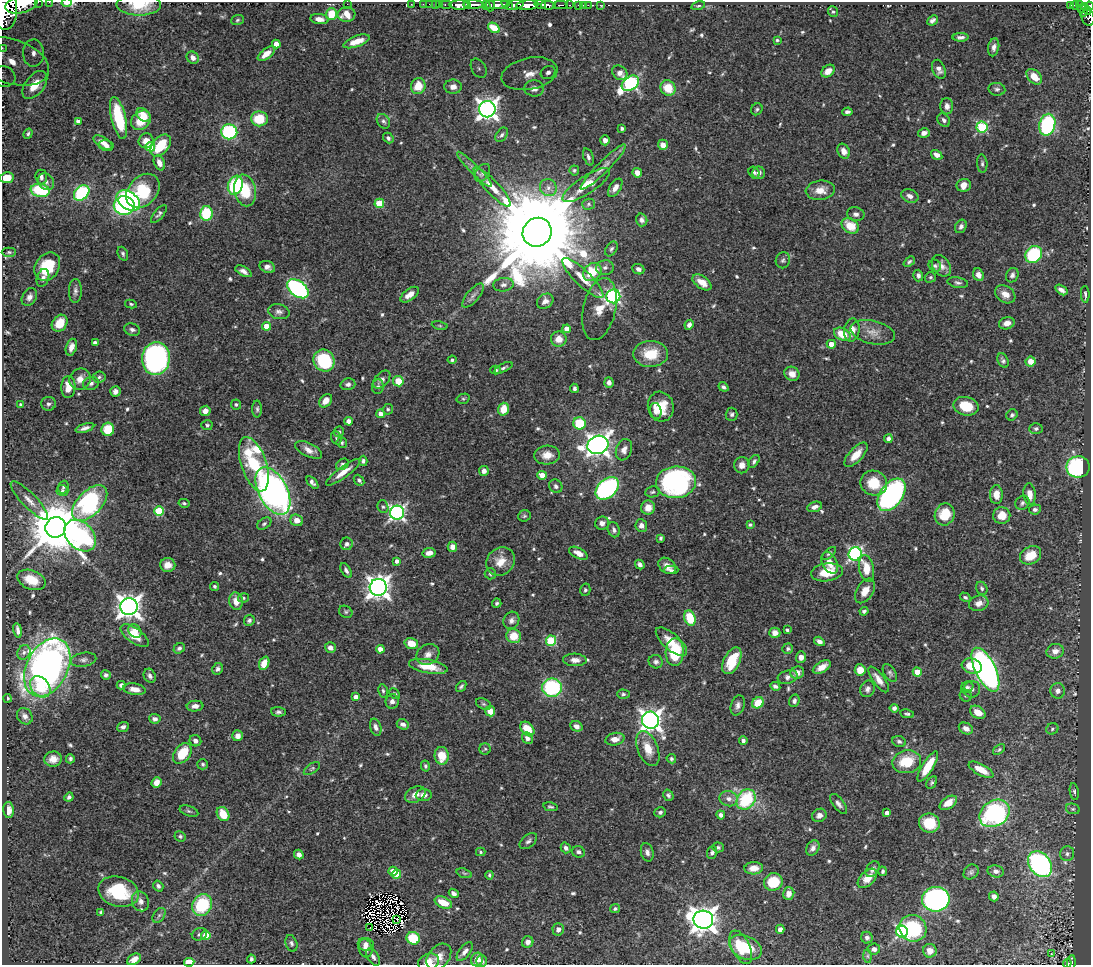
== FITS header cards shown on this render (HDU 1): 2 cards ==
NAXIS1  =                 1089
NAXIS2  =                  963

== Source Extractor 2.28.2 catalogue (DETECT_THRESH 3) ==
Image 1089 x 963 px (HDU 1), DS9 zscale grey, 1 PNG px = 1 image px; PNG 1093 x 967 px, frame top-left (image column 1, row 963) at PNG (2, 2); each listed source drawn as its Kron ellipse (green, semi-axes under 4 px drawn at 4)
Background 0.615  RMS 0.014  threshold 0.0426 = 3 sigma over >= 5 px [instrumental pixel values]
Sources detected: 631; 4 with non-positive FLUX_AUTO (blend fragments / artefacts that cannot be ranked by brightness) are neither listed nor drawn; of the other 627, the 500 brightest by FLUX_AUTO listed and drawn (127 fainter detections omitted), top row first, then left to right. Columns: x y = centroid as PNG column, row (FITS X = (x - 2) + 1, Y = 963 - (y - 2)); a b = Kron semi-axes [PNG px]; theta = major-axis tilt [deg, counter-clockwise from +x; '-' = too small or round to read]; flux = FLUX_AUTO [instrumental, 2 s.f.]
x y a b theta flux
38 2 2 2 - 36
49 2 2 2 - 8.5
67 2 5 2 - 7.2
21 4 17 9 15 2500
347 4 2 2 - 85
411 4 2 2 - 14
423 4 2 2 - 10
429 4 2 2 - 10
436 4 3 2 - 25
440 4 3 2 - 22
446 4 6 3 0 52
540 4 6 3 -11 390
139 5 22 10 -1 31
459 5 9 4 -2 1200
473 5 10 3 -1 980
486 5 4 3 - 110
490 5 6 4 84 150
497 5 13 4 3 640
507 5 6 3 -33 430
515 5 9 5 14 550
527 5 11 5 4 2000
548 5 7 4 -2 730
561 5 7 2 0 150
569 5 3 2 - 59
579 5 3 3 - 37
583 5 2 2 - 9
588 5 2 2 - 9.8
600 5 3 2 - 9.2
1075 5 4 3 - 130
1080 5 3 2 - 59
467 6 3 3 - 250
698 6 7 4 14 1.6
1070 6 4 3 - 100
1084 6 4 3 - 69
1089 6 4 3 - 180
1081 8 3 3 - 60
5 10 20 12 -89 4700
1088 10 4 4 - 77
833 12 5 5 - 1.6
1083 13 3 3 - 33
331 14 6 5 - 22
346 14 9 7 9 11
1088 17 8 6 -71 290
319 19 9 5 -8 5.7
237 20 6 5 - 1.7
932 20 6 4 42 3
494 28 6 4 -33 9.9
961 37 8 4 2 3.3
777 40 4 3 - 1.6
356 41 14 5 19 13
276 44 4 4 - 10
994 47 9 5 80 4
2 48 2 2 - 8.3
33 53 13 10 88 13
266 54 10 5 38 9.4
193 58 7 5 -46 6.1
11 61 39 22 -18 56
479 68 10 7 -59 4.7
939 69 10 6 -68 5.5
828 71 7 5 39 8.6
548 72 7 6 - 4.9
620 73 8 6 -38 5.7
530 74 28 16 12 29
4 77 11 10 - 6.8
1034 77 9 6 -46 13
630 83 9 6 35 210
35 85 16 9 52 31
418 86 8 7 - 16
453 87 9 7 0 7.3
534 88 10 8 -5 8.5
668 88 8 7 - 21
997 89 8 6 -9 2.7
947 106 8 6 -89 5.1
487 109 8 8 - 590
757 109 6 5 - 1.9
847 112 5 3 - 2.9
143 115 8 5 -48 11
119 118 21 7 -77 51
259 119 8 7 - 30
141 120 11 8 44 21
944 120 7 5 -50 3
78 121 4 3 - 3.1
383 121 8 6 -54 3
1047 125 11 8 77 110
982 127 5 5 - 97
622 128 3 3 - 2.6
229 132 8 7 - 99
924 133 6 4 14 5.4
28 134 5 4 - 1.8
502 135 8 5 56 2.5
388 138 6 4 -51 2.7
605 140 5 5 - 4.6
146 141 7 7 - 8.5
103 142 10 5 -32 7.1
106 145 7 5 -13 4.6
161 145 13 8 48 34
663 145 5 5 - 7.2
150 147 5 4 - 32
844 151 8 6 -62 7.5
937 155 6 4 -33 5.1
588 157 9 5 -71 3
159 163 8 5 -66 6.7
982 164 9 5 -86 2.5
603 167 31 5 45 9.6
475 169 24 4 -45 6.1
574 170 5 5 - 1.8
754 172 6 5 - 1.8
482 173 10 6 54 3.6
637 173 5 4 - 7.6
759 173 6 6 - 5.2
41 177 7 6 - 3.3
7 178 7 5 10 17
46 182 9 7 -53 4.4
235 185 10 7 69 73
586 185 28 9 33 20
964 185 7 6 - 10
492 187 26 7 -46 13
548 188 9 8 - 5.6
615 188 10 5 58 6
40 190 9 6 -9 60
245 190 16 10 -78 36
820 190 15 9 7 12
143 191 19 14 47 65
82 193 9 6 46 93
910 196 9 6 -22 5.3
128 201 13 8 -35 180
379 203 5 4 - 33
588 204 6 5 - 2
124 206 10 9 - 100
206 213 7 6 - 51
159 214 11 4 50 2.4
856 214 9 7 -12 3.9
642 220 6 5 - 3.4
850 226 9 7 -34 21
961 226 7 5 61 3.3
537 232 15 14 - 33000
611 249 8 5 57 2.3
9 252 7 4 0 1.7
123 254 7 5 -67 2
1034 254 9 7 47 75
783 260 8 7 - 2.6
909 262 6 4 40 1.8
935 266 6 5 - 2.3
941 266 12 8 -54 6.3
47 267 15 12 56 33
267 267 8 5 -20 4.4
605 268 9 7 4 3.9
638 269 6 5 - 3
243 271 9 4 -28 4.7
592 272 10 8 43 27
918 275 6 5 - 3.3
978 275 6 5 - 6.4
1012 275 7 6 - 3.2
930 277 6 5 - 1.7
43 278 9 6 72 4
583 278 27 7 -44 15
702 282 11 6 -35 11
958 283 10 5 -10 2.8
503 285 10 7 6 4
298 289 12 7 -38 220
1061 290 7 4 -34 4.3
75 291 12 6 89 3.6
1005 294 11 8 -34 8.5
1085 294 8 3 -87 2
410 295 11 5 37 9.7
473 296 15 6 50 5.1
613 296 7 7 - 200
29 297 9 7 58 4.8
545 301 9 7 36 5
131 304 6 4 -11 1.7
599 309 31 16 77 21
279 312 11 7 -13 4.1
60 323 9 7 54 14
1007 323 8 6 17 6.5
440 325 8 4 -9 1.6
689 325 5 4 - 3.4
267 326 4 4 - 13
567 329 4 4 - 9.9
132 330 8 6 -20 3.1
852 330 12 7 81 10
873 332 23 11 -13 12
842 334 9 6 -25 21
559 339 8 7 - 9.8
95 342 4 3 - 2.2
831 344 4 4 - 8.1
71 347 8 5 73 6.2
651 354 17 13 1 28
156 359 16 13 85 310
452 360 4 4 - 2
324 361 11 10 - 74
1003 361 8 5 -65 2.5
1031 361 5 5 - 10
504 368 10 4 25 2.1
496 370 5 4 - 1.7
792 374 8 7 - 6.6
99 377 6 5 - 2.2
80 379 11 10 - 8.4
382 380 10 6 49 4.4
398 381 5 5 - 18
91 383 8 6 15 3.4
609 383 5 4 - 4.1
348 384 7 6 - 3
378 386 7 5 84 2.2
68 387 11 7 87 15
723 387 5 4 - 2.6
574 388 4 3 - 2.6
115 391 5 5 - 4.1
463 399 7 5 15 1.6
326 401 7 5 48 8.5
48 404 7 6 - 2.7
236 404 5 5 - 1.7
21 405 4 3 - 2.9
966 406 13 9 -13 26
661 407 15 13 -75 23
257 409 8 5 -90 2.2
388 409 5 5 - 1.8
503 409 6 5 - 14
205 411 5 5 - 5.6
656 411 8 5 -77 5.8
380 414 4 4 - 5.8
732 414 7 6 - 2.5
1012 415 6 5 - 2.4
349 421 4 4 - 6.3
579 423 6 6 - 41
207 425 6 5 - 1.8
85 428 10 4 18 4.2
108 429 6 6 - 26
1036 429 6 5 - 2.3
339 432 5 5 - 2.3
336 438 7 5 -70 1.6
888 439 4 4 - 4.2
342 443 5 5 - 1.7
598 445 11 9 19 670
309 450 14 6 -26 7.1
624 450 11 7 70 6
547 455 13 9 5 10
856 455 15 7 47 14
363 461 5 4 - 2.2
754 461 7 4 53 2.4
254 464 28 12 -71 85
342 464 7 5 33 2.8
742 465 8 7 - 5.9
1078 467 11 10 - 110
484 471 5 5 - 4.9
343 472 21 5 37 11
542 475 4 4 - 13
359 480 6 4 -49 2.4
312 482 7 4 -47 3.3
676 482 20 16 5 190
874 483 13 12 - 26
556 486 7 6 - 2.9
63 487 6 5 - 1.9
607 488 13 9 41 140
62 490 6 5 - 1.8
273 491 26 14 -62 570
652 492 7 5 10 1.9
1030 494 11 6 -84 10
891 495 18 11 54 200
996 495 9 6 -89 11
29 501 26 7 -46 10
90 503 22 12 46 180
184 503 5 4 - 1.7
1022 503 7 6 - 2.6
383 507 6 5 - 1.9
814 507 8 5 18 4.8
648 508 7 7 - 8.5
1035 509 6 5 - 2.9
159 511 5 5 - 51
397 513 7 7 - 290
945 514 11 10 - 24
524 516 6 5 - 1.7
1002 516 8 8 - 16
297 520 6 5 - 8.1
602 523 7 6 - 4.2
264 524 8 5 33 2.1
641 525 6 5 - 4.7
750 525 4 3 - 1.7
56 527 10 10 - 6200
614 530 8 6 -67 3.4
80 536 18 13 -44 250
661 538 4 3 - 1.8
347 544 6 6 - 3.4
452 547 5 4 - 6
429 553 7 5 10 6.1
578 553 10 5 -26 7.1
829 553 8 4 42 2.1
855 554 7 6 - 200
1031 555 11 8 29 19
397 561 4 4 - 4.1
500 561 15 13 44 14
830 563 11 7 -62 11
640 564 5 4 - 3.5
168 565 7 7 - 8.4
667 566 9 7 -36 7.1
866 568 13 7 -79 17
346 570 8 4 -60 2.8
671 570 7 3 1 2.3
827 572 16 9 8 22
490 574 5 5 - 1.9
31 580 15 9 -22 19
214 586 5 4 - 1.9
378 587 8 8 - 810
982 588 7 5 -62 2.3
585 590 6 5 - 2.1
865 591 13 8 58 9.7
965 597 6 4 -31 2
243 598 5 4 - 1.7
236 601 9 7 -82 8.7
497 603 5 4 - 1.9
979 603 10 7 16 7.9
129 607 8 8 - 870
864 611 4 4 - 2.2
346 612 7 5 -31 1.8
690 618 8 5 -71 31
249 620 6 5 - 2.2
511 620 9 7 64 4.4
18 630 7 3 -81 3.1
787 630 3 3 - 2
135 631 7 6 - 6.9
775 633 5 5 - 5.5
135 636 16 7 -35 19
514 636 7 7 - 19
551 641 5 5 - 63
819 641 6 4 -33 4.3
671 642 19 8 -41 16
411 643 7 5 -16 14
179 648 6 5 - 2.5
330 648 5 5 - 4
380 649 4 4 - 7.9
788 649 5 5 - 2.4
1055 651 9 7 16 6.6
24 652 7 6 - 3.2
675 652 14 9 87 53
428 654 12 10 30 6.3
801 657 6 5 - 5.4
83 660 13 7 9 4
575 660 12 6 -2 5.9
732 661 14 8 63 34
656 662 7 6 - 2.9
264 663 7 5 67 12
428 666 19 7 -11 23
972 666 10 7 -17 22
47 667 31 20 63 550
822 667 10 5 29 9
218 669 6 5 - 2.9
860 670 5 5 - 13
985 670 24 10 -64 410
917 672 4 4 - 19
797 673 7 6 - 6.6
890 673 10 5 -56 2.6
106 675 5 4 - 2.7
150 676 7 5 -62 3.3
788 677 10 6 16 4.2
879 679 15 5 -54 8.6
121 685 4 4 - 3
461 686 6 3 50 1.9
775 686 5 4 - 2.8
40 687 12 9 -48 23
967 687 6 5 - 2.4
552 688 10 9 - 98
134 689 11 5 -8 9
867 689 8 7 - 4.1
972 689 8 8 - 4.7
383 691 7 4 -79 1.8
1058 691 7 7 - 4.3
395 694 6 4 -47 2
623 694 6 4 0 1.9
966 696 6 5 - 1.8
356 697 4 4 - 6.7
8 698 4 4 - 1.8
392 701 7 6 - 4.4
794 701 6 5 - 3.1
758 703 6 5 - 22
484 704 8 5 -26 2.1
738 705 10 6 72 4.1
195 706 8 5 6 5.5
894 708 4 4 - 3.3
490 711 5 5 - 11
278 712 7 5 -3 2.5
978 712 8 6 -31 11
907 714 7 4 -10 1.9
25 716 9 7 -51 4.5
155 719 5 5 - 4
650 720 9 8 - 650
403 724 6 5 - 3.5
576 726 6 5 - 4.6
123 727 6 5 - 2.8
376 727 9 5 -73 4.2
966 728 7 5 -27 5.4
527 729 8 6 -47 21
1052 729 6 5 - 2
238 736 5 5 - 5.7
527 738 6 5 - 4.6
615 739 9 6 13 7.5
743 740 4 4 - 2.7
195 741 6 5 - 4.1
899 741 7 5 -23 2.4
485 749 6 5 - 1.7
648 749 18 10 -68 17
999 750 7 4 38 1.7
182 753 11 7 54 29
442 756 9 7 -86 18
53 759 8 7 - 8
70 759 4 3 - 1.9
671 759 5 4 - 2.1
907 762 14 11 11 31
203 764 5 5 - 1.8
425 766 5 4 - 1.7
928 766 17 5 58 25
312 768 9 5 34 1.7
981 770 14 5 -28 16
156 782 5 4 - 7.5
932 783 7 4 58 1.9
1074 792 8 4 -81 2.3
415 794 11 7 28 8.2
424 795 8 6 3 5.7
668 795 6 5 - 2.3
69 797 5 4 - 2.5
729 799 9 7 -12 5.5
746 799 11 9 54 66
948 803 9 5 33 12
838 804 12 5 -52 3.8
551 807 7 4 -11 2.1
1073 809 7 5 -13 1.7
9 810 8 5 -87 6.5
189 811 10 5 -18 2.3
660 812 6 5 - 2.5
887 813 4 4 - 4.4
994 813 16 12 34 170
223 814 7 6 - 18
721 815 4 4 - 3.9
819 815 7 6 - 4.9
929 823 10 9 - 27
180 836 6 5 - 1.9
528 841 10 6 40 3.1
718 847 6 5 - 2.2
566 848 5 5 - 3.3
813 848 8 6 59 4.3
481 852 5 4 - 1.7
578 852 6 5 - 3.4
647 852 9 6 -76 3.7
712 852 6 5 - 2.6
1067 854 7 7 - 2.9
299 855 5 4 - 4.5
1040 864 14 10 -54 200
754 868 9 6 4 9.9
873 869 9 6 55 3.3
393 871 4 4 - 12
883 871 5 4 - 2
996 871 8 6 -12 4.7
971 872 8 6 47 2.8
464 873 8 4 -19 1.6
397 874 4 4 - 22
489 875 4 3 - 1.6
867 878 12 7 45 11
773 882 9 8 - 31
158 886 5 4 - 2.8
118 892 21 14 -15 49
454 893 5 4 - 3.1
789 893 6 5 - 8.9
994 896 5 4 - 5.8
936 899 14 12 9 290
140 901 10 8 -66 5.2
443 903 9 5 -24 20
202 905 11 9 59 56
615 909 5 4 - 2.2
101 912 4 3 - 1.7
159 915 8 5 54 2.5
397 919 2 2 - 2.1
703 920 10 9 - 1100
370 927 2 2 - 2.5
913 928 14 13 - 79
558 929 6 5 - 4.5
780 929 4 4 - 4.5
902 932 6 5 - 180
199 934 8 6 19 2.4
206 935 4 4 - 17
413 938 7 6 - 40
867 938 6 5 - 3.2
528 942 6 5 - 5.1
291 943 8 5 -70 2.6
366 944 8 6 -8 4
741 947 18 9 -64 30
745 947 17 11 -24 35
366 948 9 6 -78 5.1
874 949 6 5 - 4.1
930 951 7 6 - 8.6
465 952 11 5 52 4.7
1051 954 3 2 - 2.6
868 956 7 4 -89 1.8
373 957 10 5 -59 3.1
439 957 15 10 50 9.1
134 959 7 5 31 7.4
251 959 4 3 - 2.5
477 959 7 6 - 7.6
482 961 6 5 - 3.4
189 962 5 4 - 22
429 962 11 8 22 9.3
1067 963 4 3 - 70
1071 963 7 4 85 100
At the frame edge (FLAGS 8, measured only in part): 15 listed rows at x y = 38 2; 49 2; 67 2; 21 4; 139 5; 1089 6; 5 10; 1088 17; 2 48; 11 61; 4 77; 7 178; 189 962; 429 962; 1067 963
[127 fainter detections neither listed nor drawn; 4 non-positive-flux detections neither listed nor drawn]